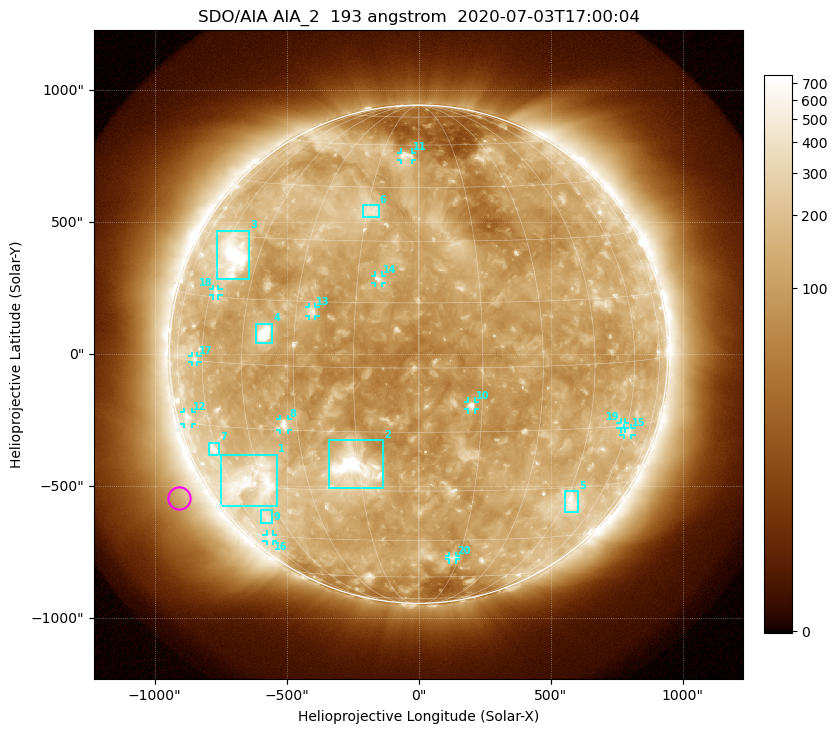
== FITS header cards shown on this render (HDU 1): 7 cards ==
TELESCOP= 'SDO/AIA'
INSTRUME= 'AIA_2'
WAVELNTH=                  193
WAVEUNIT= 'angstrom'
DATE-OBS= '2020-07-03T17:00:04.84'
CTYPE1  = 'HPLN-TAN'
CTYPE2  = 'HPLT-TAN'

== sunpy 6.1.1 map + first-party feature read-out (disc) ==
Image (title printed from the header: SDO/AIA AIA_2  193 angstrom  2020-07-03T17:00:04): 1024 x 1024 px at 2.4 arcsec/px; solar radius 944 arcsec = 393 px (full disc in frame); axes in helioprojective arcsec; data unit not stated in the header (colour bar unlabelled)
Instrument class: DISC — disc imager (sunpy class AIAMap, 193 A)
Bright regions (active regions / flare kernels): reference = the median radial profile (limb darkening/brightening removed); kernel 9 px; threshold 5 sigma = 205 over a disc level ~121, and >= 1.15x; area >= 12 px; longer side >= 9 px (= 22 arcsec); searched inside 0.97 R_sun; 20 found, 20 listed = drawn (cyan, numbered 1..; 12 of them under ~33 arcsec drawn as corner ticks so the feature stays visible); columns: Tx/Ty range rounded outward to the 5 arcsec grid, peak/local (2 s.f.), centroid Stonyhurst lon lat
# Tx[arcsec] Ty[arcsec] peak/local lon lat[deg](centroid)
1 -750..-535 -575..-380 5.2 -49 -29
2 -340..-135 -510..-325 13 -16 -24
3 -765..-640 280..470 7.3 -55 +25
4 -615..-555 40..115 14 -38 +7
5 555..605 -600..-515 4 +48 -34
6 -210..-150 515..565 3.5 -14 +38
7 -795..-755 -385..-335 4.9 -61 -21
8 -525..-495 -285..-245 5.5 -34 -14
9 -595..-555 -640..-590 2.9 -51 -39
10 185..215 -210..-180 6.2 +12 -9
11 -70..-25 735..765 3.6 -5 +56
12 -890..-860 -265..-220 3 -72 -14
13 -415..-390 145..180 3.9 -26 +13
14 -165..-140 270..300 4.4 -10 +21
15 775..810 -305..-280 2.9 +61 -16
16 -575..-550 -710..-685 2.4 -59 -46
17 -860..-835 -30..-5 3.1 -64 +0
18 -780..-755 220..250 2.8 -57 +16
19 765..785 -280..-260 2.8 +58 -15
20 115..145 -780..-765 2.7 +13 -51
Off-limb structures (1.02-1.3 R_sun): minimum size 162 px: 6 found; the strongest spans PA ~95..145 deg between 1.05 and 1.3 R_sun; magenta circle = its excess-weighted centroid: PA ~120 deg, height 1.12 R_sun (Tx ~-910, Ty ~-545 arcsec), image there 2.2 x the reference